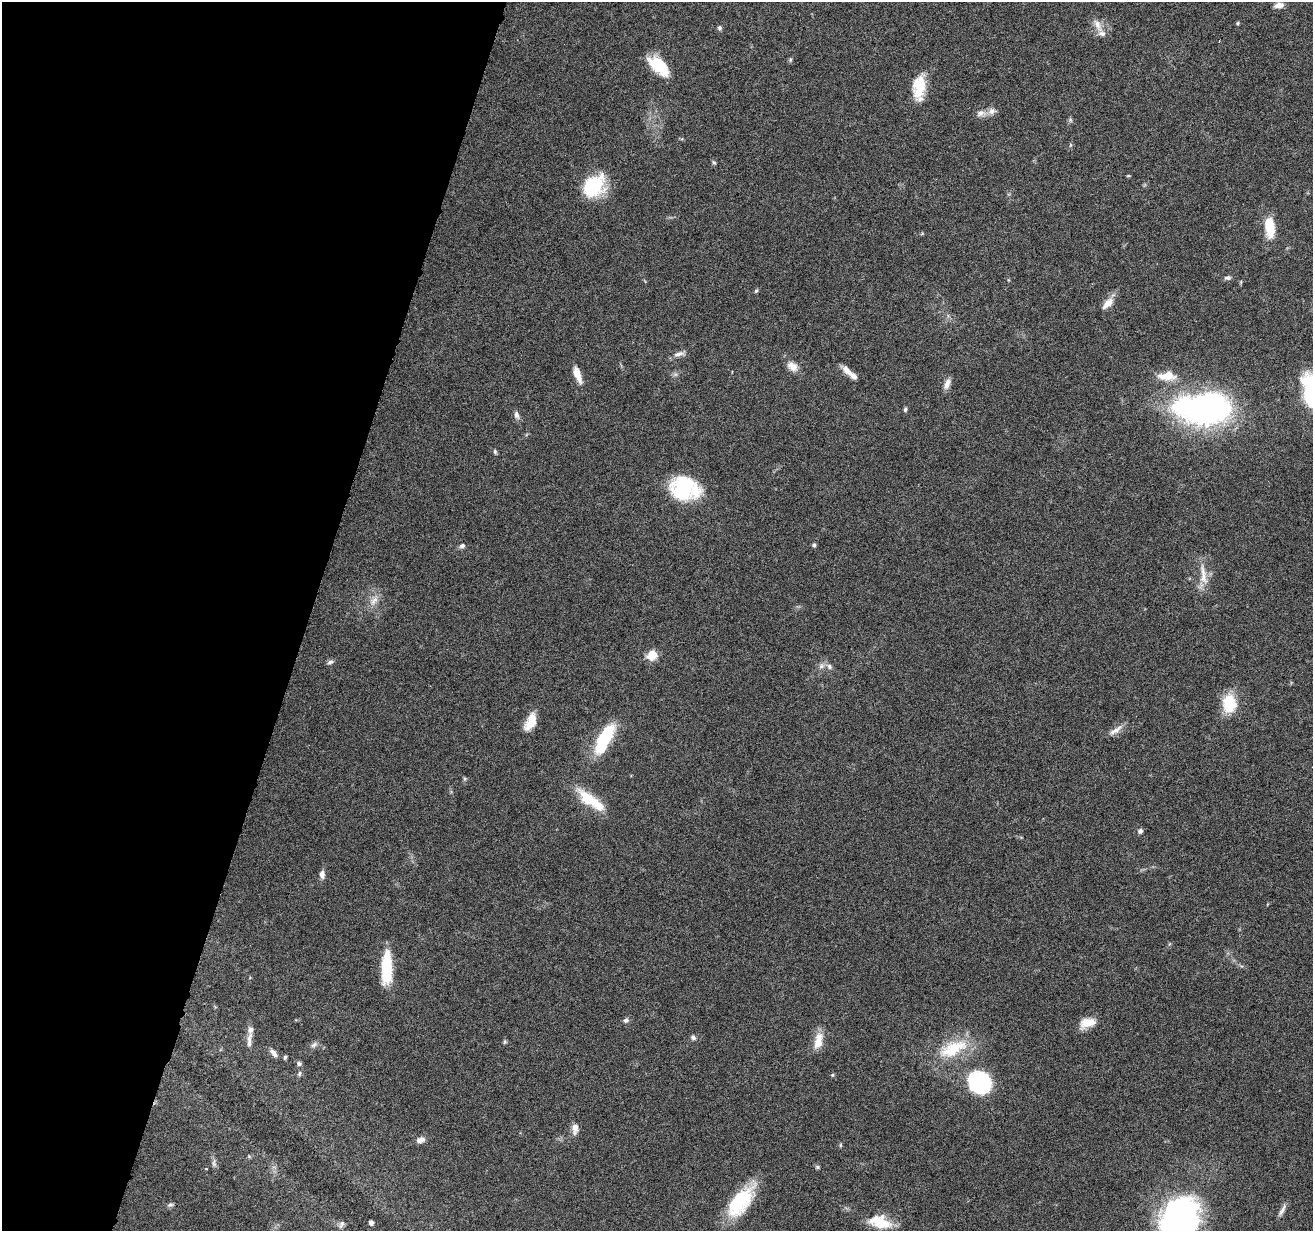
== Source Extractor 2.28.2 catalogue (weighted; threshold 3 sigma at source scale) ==
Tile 9 of 4 x 4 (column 1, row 3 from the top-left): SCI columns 3-1313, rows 1484-2712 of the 5245 x 5297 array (HDU 1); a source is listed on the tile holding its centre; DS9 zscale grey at full resolution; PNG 1315 x 1233 px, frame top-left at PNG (2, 2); no overlay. Shown black and unused: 23% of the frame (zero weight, under 4 of 8 exposures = <1% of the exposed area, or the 3 px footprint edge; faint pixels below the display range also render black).
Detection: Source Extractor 2.28.2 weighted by HDU 2 'WHT'; one run over the whole footprint, this tile lists its part. Background 0.0614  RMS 0.0042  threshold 0.0171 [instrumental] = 3 sigma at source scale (4.09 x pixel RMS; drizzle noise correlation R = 1.36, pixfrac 0.8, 0.05/0.05 arcsec/px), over >= 5 px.
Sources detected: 75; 1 inside a brighter object's white glare — not listed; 4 inside a brighter listed object's ellipse — not listed separately; the other 70 listed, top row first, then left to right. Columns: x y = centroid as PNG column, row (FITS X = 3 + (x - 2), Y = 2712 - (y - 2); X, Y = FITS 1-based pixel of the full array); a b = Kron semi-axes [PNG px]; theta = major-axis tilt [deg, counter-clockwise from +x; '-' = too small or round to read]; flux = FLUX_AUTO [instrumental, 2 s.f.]
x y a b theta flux
1279 5 10 6 8 2.3
1238 23 4 4 - 0.43
1098 25 20 8 -63 3.2
719 28 6 6 - 0.78
659 66 27 13 -43 12
919 87 26 14 83 10
992 111 11 8 33 2.1
980 113 13 8 20 2.1
1070 145 6 4 71 0.46
714 163 6 5 - 0.59
1128 176 5 3 - 0.38
594 186 26 20 47 21
1270 227 23 10 -84 9.7
1228 278 9 5 6 0.93
756 291 6 4 43 0.53
1108 303 18 8 44 3.5
679 354 17 6 11 1.9
792 366 15 10 -37 3.3
847 370 16 7 -45 3.3
577 374 17 6 -69 4.7
1167 376 21 11 4 6.8
947 384 14 7 68 2.4
1311 391 39 17 -80 30
1208 408 55 38 16 83
905 409 6 4 85 0.66
516 415 11 6 -72 1.5
495 451 7 4 -65 0.6
684 489 25 19 -13 32
814 545 5 5 - 0.72
462 546 8 6 21 1
1203 575 33 8 -82 5.4
374 600 14 9 48 3
652 655 11 9 50 5.4
330 662 9 5 23 0.95
821 666 7 6 - 1.2
829 666 8 7 - 1.3
1229 704 20 15 89 12
531 722 20 10 65 6.7
1115 730 22 6 34 2.5
605 737 32 12 59 22
590 800 39 12 -36 13
1140 831 6 6 - 1.1
322 874 10 6 90 1.9
386 968 34 11 89 16
626 1020 6 6 - 1.2
1087 1023 19 10 18 5.9
693 1037 6 5 - 1.1
249 1040 25 6 85 2.5
818 1041 20 9 78 5.7
505 1042 7 3 71 0.54
314 1045 10 6 37 1.2
953 1049 43 19 24 17
274 1053 12 6 -50 1.7
285 1057 5 4 - 0.61
299 1063 7 5 -23 1
299 1074 7 5 82 0.72
833 1075 5 4 - 0.54
979 1082 15 14 - 57
575 1128 13 9 -83 2.4
421 1140 10 7 15 2
840 1145 6 4 89 0.45
214 1163 11 5 -75 1.2
817 1167 6 5 - 0.59
740 1202 40 18 52 21
170 1205 8 6 11 0.84
1282 1210 17 5 61 1.7
1180 1219 37 33 54 120
371 1222 4 4 - 1.7
880 1222 24 14 -15 11
341 1224 11 5 62 1.1
Isophote crosses this tile's border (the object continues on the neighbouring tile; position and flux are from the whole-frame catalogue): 2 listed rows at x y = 1311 391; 1180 1219